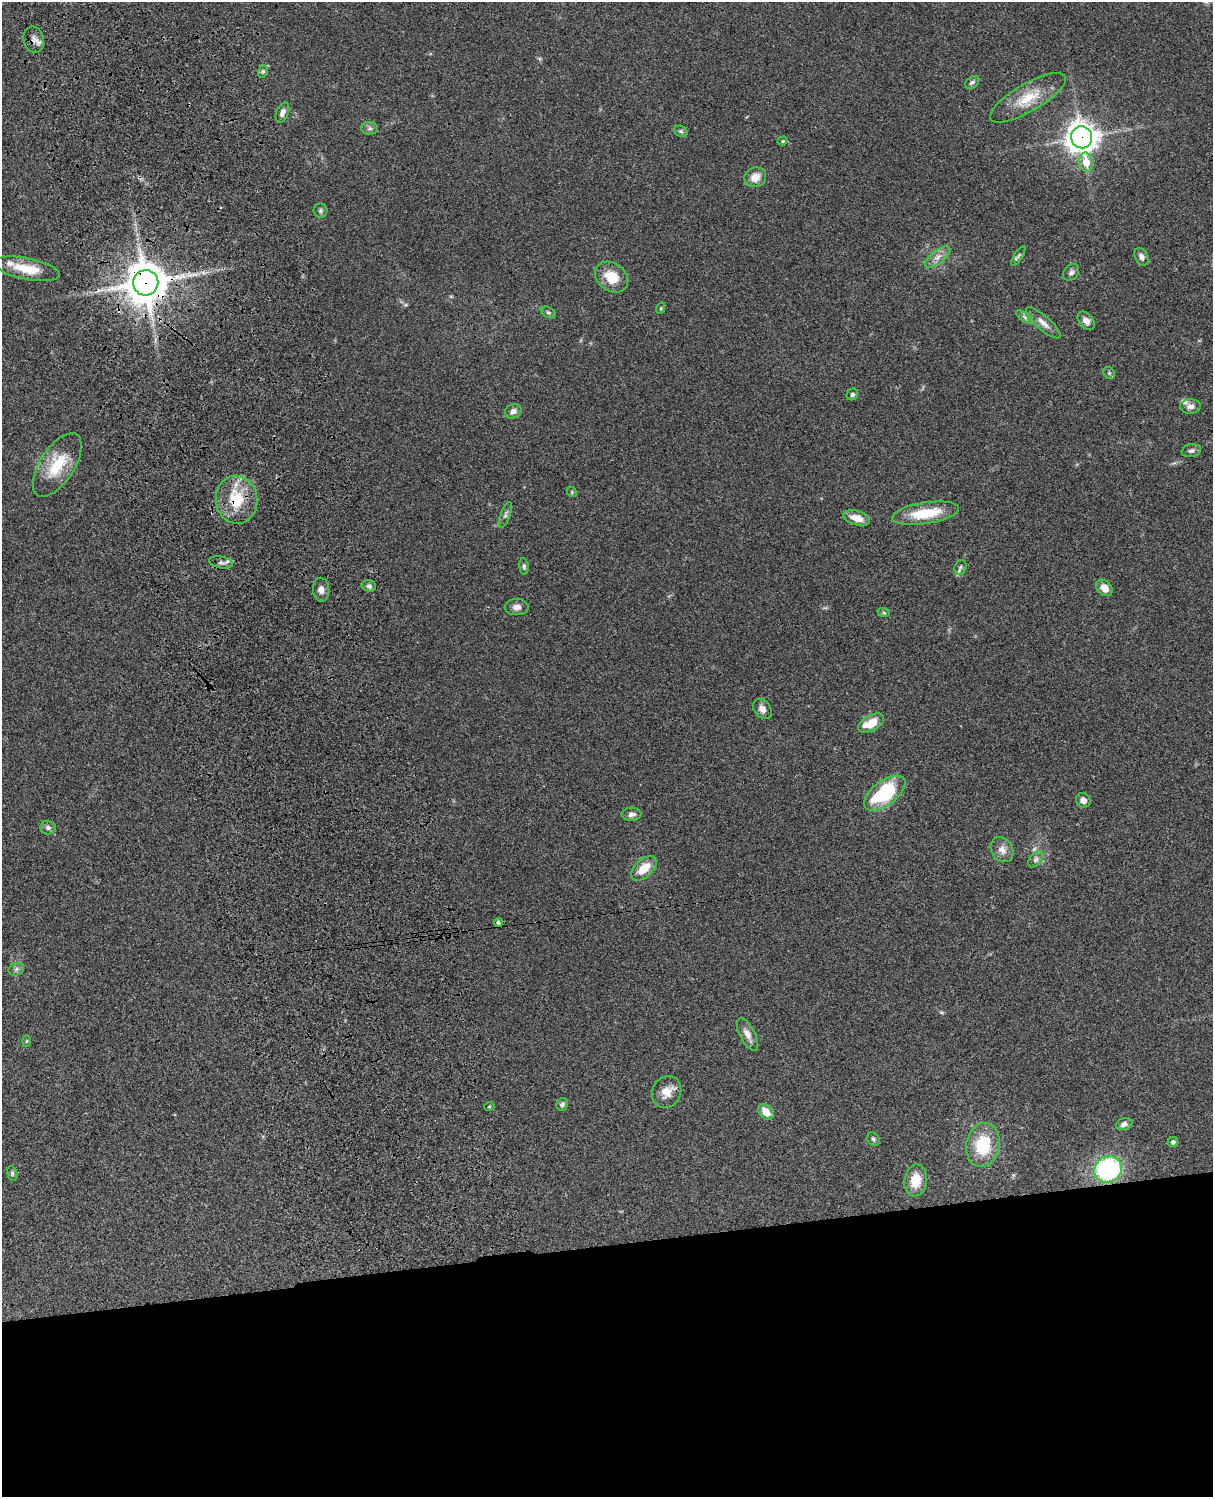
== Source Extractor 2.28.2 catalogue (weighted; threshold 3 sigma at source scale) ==
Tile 11 of 4 x 3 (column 3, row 3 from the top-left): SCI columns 2545-3755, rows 277-1771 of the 5086 x 4925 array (HDU 1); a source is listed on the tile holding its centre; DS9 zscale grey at full resolution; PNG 1215 x 1499 px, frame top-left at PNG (2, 2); each listed source drawn as its Kron ellipse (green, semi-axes under 4 px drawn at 4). Shown black and unused: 17% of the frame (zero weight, under 3 of 4 exposures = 6% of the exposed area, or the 3 px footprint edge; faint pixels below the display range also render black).
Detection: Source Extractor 2.28.2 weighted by HDU 2 'WHT'; one run over the whole footprint, this tile lists its part. Background 0.0759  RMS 0.0057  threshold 0.0258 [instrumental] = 3 sigma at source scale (4.5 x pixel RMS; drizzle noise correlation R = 1.50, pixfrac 1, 0.05/0.05 arcsec/px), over >= 5 px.
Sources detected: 71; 1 too faint to see at this stretch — neither listed nor drawn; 3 inside a brighter listed object's ellipse — not listed separately; the other 67 listed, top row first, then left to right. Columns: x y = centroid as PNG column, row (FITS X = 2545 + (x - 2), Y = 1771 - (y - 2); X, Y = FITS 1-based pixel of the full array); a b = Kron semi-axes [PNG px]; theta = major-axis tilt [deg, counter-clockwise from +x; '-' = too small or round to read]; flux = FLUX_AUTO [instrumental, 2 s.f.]
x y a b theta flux
34 39 13 10 -76 3.4
263 71 6 5 - 1.2
972 82 8 5 38 1.4
1028 98 43 14 30 17
282 113 10 6 69 2.9
370 128 8 6 1 1.7
681 131 7 5 -20 1.1
1082 137 11 10 - 740
783 141 5 4 - 0.7
1086 162 10 6 -80 8.7
755 177 11 9 23 5.4
320 211 7 7 - 1.3
1018 256 11 4 57 1.2
938 257 15 6 38 3.9
1142 257 9 6 -63 2.3
27 269 33 10 -11 14
1071 272 9 7 49 1.9
612 277 18 14 -37 12
146 283 13 12 - 1700
661 308 6 3 72 0.62
548 312 7 5 -28 1.2
1025 317 10 4 -34 1.4
1086 321 10 7 -51 3.4
1043 323 22 7 -41 4.4
1109 373 6 5 - 0.97
852 394 6 5 - 1.2
1190 406 10 7 2 2.7
513 411 9 7 26 2.9
1191 451 10 6 11 2
57 465 36 17 57 22
572 492 5 4 - 0.76
237 500 24 21 -85 22
925 513 34 10 9 20
505 515 13 5 70 1.6
857 518 14 7 -15 6.6
221 562 12 6 -11 2
524 566 8 4 -85 1.1
960 567 7 5 68 1.4
369 586 7 5 -15 1.3
1104 588 9 7 -43 5.1
321 590 12 8 -86 3.2
517 607 12 8 2 3
884 613 6 4 -19 0.82
762 709 11 8 -51 3.5
871 723 14 7 28 12
885 793 24 12 37 39
1083 800 8 7 - 3.2
632 814 10 6 3 2.3
48 828 8 7 - 1.8
1002 850 13 10 -56 4.2
1036 859 9 5 50 1.8
644 868 15 9 43 9.8
498 923 4 4 - 1.2
16 969 8 6 22 1.7
747 1034 18 7 -62 4.3
27 1041 5 3 - 0.55
666 1092 16 14 58 7.1
562 1104 6 5 - 1.4
489 1107 5 3 - 0.5
766 1112 9 6 -50 7.5
1124 1124 8 6 19 2.4
873 1139 7 5 -50 1.1
1173 1142 5 5 - 1.6
983 1145 22 16 78 24
1108 1169 14 13 - 71
12 1173 7 5 -76 0.99
916 1180 16 11 81 11
Overlapping masked pixels (flux is a lower limit): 4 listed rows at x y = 34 39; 1082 137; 146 283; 237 500